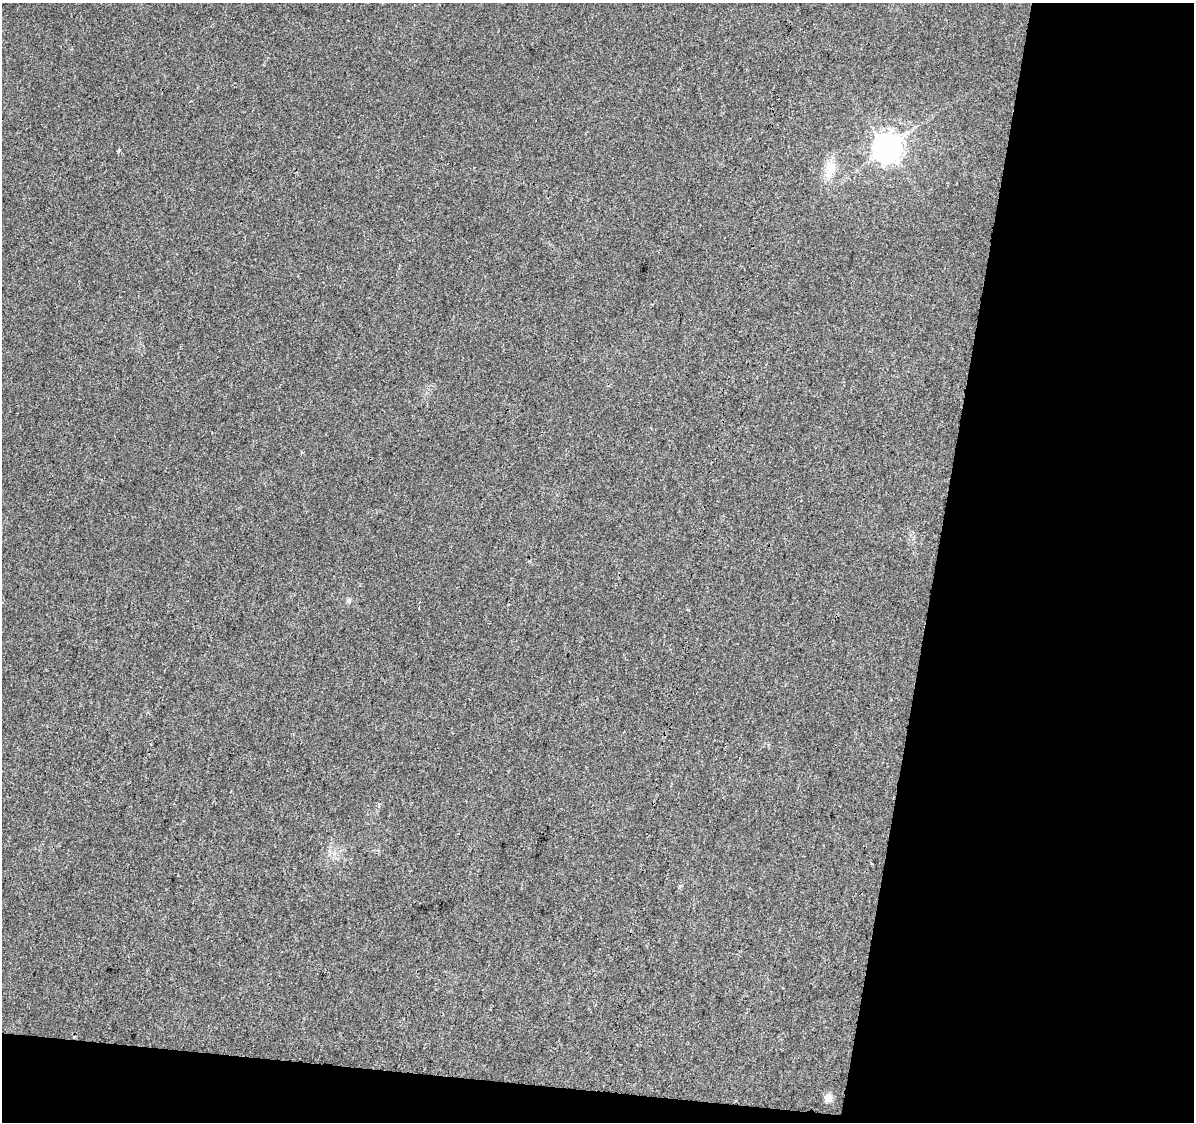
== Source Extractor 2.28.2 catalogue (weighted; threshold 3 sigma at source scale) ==
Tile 4 of 2 x 2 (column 2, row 2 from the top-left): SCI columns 1193-2384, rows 129-1248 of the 2384 x 2480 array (HDU 1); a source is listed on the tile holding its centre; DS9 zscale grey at full resolution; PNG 1196 x 1124 px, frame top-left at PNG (2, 3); no overlay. Shown black and unused: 25% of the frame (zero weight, under 3 of 4 exposures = <1% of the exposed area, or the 3 px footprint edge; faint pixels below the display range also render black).
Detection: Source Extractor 2.28.2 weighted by HDU 2 'WHT'; one run over the whole footprint, this tile lists its part. Background 0.0216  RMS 0.0046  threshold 0.0208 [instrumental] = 3 sigma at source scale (4.5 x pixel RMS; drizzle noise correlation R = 1.50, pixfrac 1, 0.0396/0.0396 arcsec/px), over >= 5 px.
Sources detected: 3; all 3 listed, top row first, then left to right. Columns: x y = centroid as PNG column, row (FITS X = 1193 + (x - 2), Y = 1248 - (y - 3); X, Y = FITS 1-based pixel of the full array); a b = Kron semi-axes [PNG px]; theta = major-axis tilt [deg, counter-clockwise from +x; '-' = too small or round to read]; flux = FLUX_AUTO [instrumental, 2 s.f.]
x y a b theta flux
886 148 9 9 - 550
830 169 19 13 -89 6.9
828 1097 6 5 - 7.1